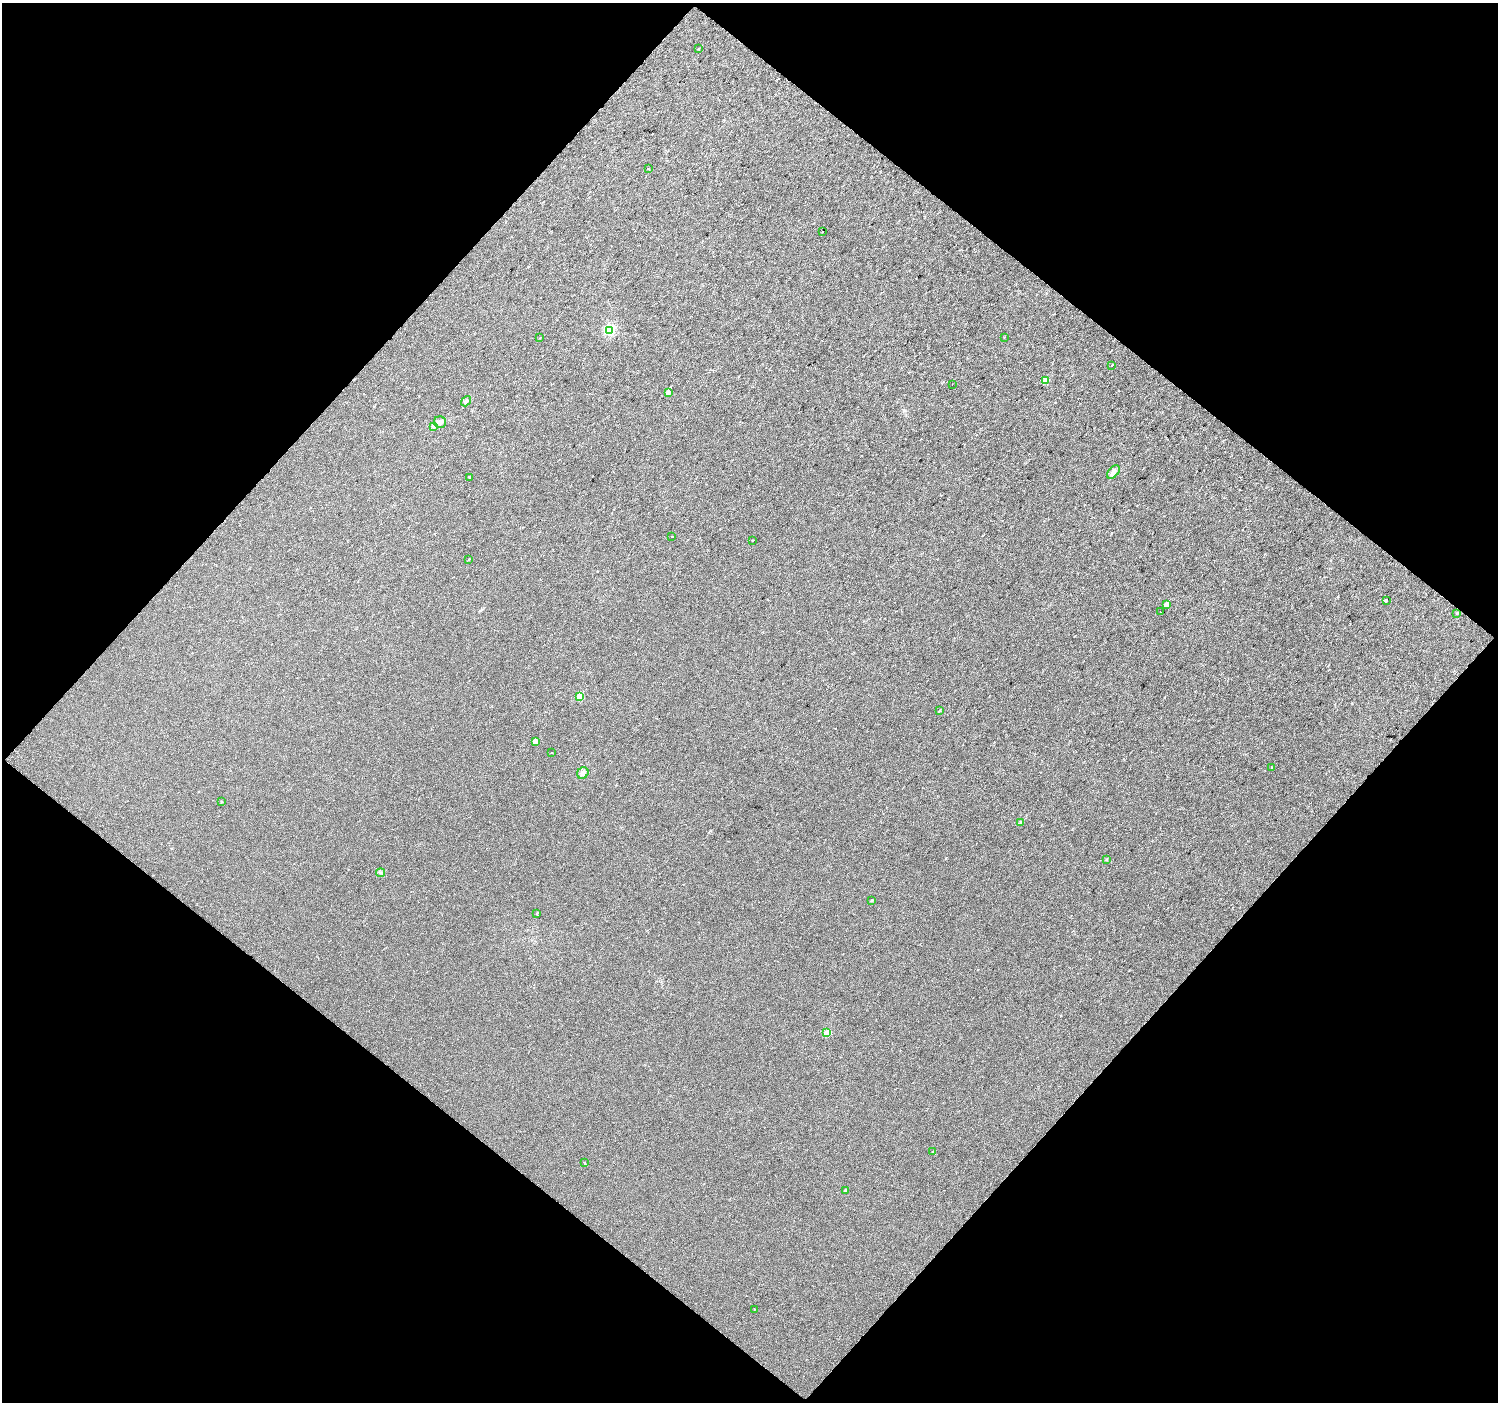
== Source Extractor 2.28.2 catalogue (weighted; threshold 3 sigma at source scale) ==
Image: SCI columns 1-2992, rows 92-2891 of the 2992 x 3001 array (HDU 1 of 3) = the unmasked area's bounding box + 8 px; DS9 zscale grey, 2 x 2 block average (1 PNG px = mean of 2 x 2 image px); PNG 1500 x 1404 px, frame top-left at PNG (2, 3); each listed source drawn as its Kron ellipse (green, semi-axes under 4 px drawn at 4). Shown black and unused: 50% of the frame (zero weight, under 2 of 3 exposures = <1% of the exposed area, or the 3 px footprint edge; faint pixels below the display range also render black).
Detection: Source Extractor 2.28.2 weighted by HDU 2 'WHT'. Background 0.0124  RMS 0.0077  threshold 0.0347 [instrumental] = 3 sigma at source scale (4.5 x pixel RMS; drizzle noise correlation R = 1.50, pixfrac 1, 0.0396/0.0396 arcsec/px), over >= 5 px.
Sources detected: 42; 3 cosmic-ray / hot-pixel residue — neither listed nor drawn; the other 39 listed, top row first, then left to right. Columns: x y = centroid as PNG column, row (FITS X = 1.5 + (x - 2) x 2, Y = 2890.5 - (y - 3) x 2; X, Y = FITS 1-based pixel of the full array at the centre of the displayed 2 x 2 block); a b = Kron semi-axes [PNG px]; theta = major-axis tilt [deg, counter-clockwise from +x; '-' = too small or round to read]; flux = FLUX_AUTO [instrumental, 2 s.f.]
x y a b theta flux
698 49 2 2 - 5.6
648 168 2 2 - 11
822 232 2 2 - 5.8
609 330 4 4 - 140
1004 337 3 2 - 0.91
540 338 2 2 - 0.82
1111 365 2 2 - 0.97
1046 381 3 3 - 26
952 385 2 2 - 1.6
668 392 3 3 - 8.3
466 401 6 4 51 4
440 422 6 6 - 5.8
433 426 4 3 - 2.4
1113 472 8 5 48 7.1
470 477 3 2 - 1.8
672 537 2 2 - 1.4
752 541 2 2 - 1
469 560 3 2 - 0.98
1386 600 2 2 - 31
1166 605 3 3 - 19
1160 612 2 2 - 42
1457 613 3 2 - 1.3
580 696 3 3 - 29
940 711 2 2 - 2.4
535 742 3 3 - 14
551 753 2 2 - 1.7
1272 767 2 2 - 1.1
583 773 6 5 - 5.4
221 802 2 2 - 1.3
1021 823 4 3 - 3.9
1106 860 3 2 - 1.3
381 872 4 2 - 1.8
872 900 3 3 - 1.7
537 913 3 2 - 1.3
827 1033 3 3 - 30
933 1152 2 2 - 1.1
584 1162 2 2 - 2.7
845 1190 3 2 - 1.6
754 1309 2 2 - 0.81
Diffuse or blended objects may show on this block-average render without a row.